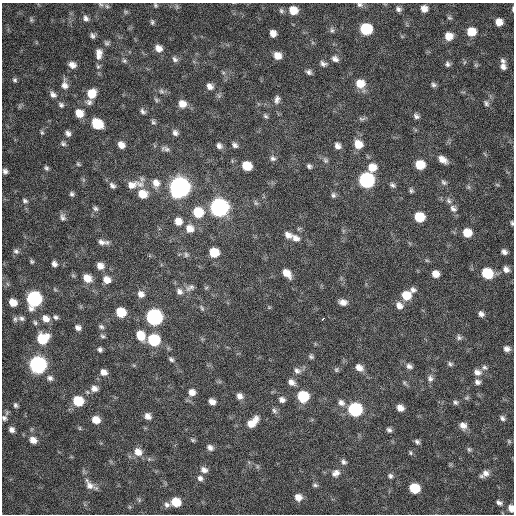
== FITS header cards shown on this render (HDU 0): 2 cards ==
NAXIS1  =                  512 / Axis length
NAXIS2  =                  512 / Axis length

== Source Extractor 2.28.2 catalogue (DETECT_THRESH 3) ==
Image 512 x 512 px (HDU 0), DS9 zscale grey, 1 PNG px = 1 image px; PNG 516 x 516 px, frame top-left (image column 1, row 512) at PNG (2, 3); no overlay
Background 286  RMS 18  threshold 53.4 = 3 sigma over >= 5 px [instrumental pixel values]
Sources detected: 208; all 208 listed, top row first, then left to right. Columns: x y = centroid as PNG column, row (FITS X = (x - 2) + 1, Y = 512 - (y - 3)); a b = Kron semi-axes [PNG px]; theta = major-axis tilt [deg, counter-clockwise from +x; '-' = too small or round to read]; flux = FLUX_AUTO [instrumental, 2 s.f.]
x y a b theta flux
101 4 8 5 -19 2900
155 5 6 5 - 1800
360 5 8 6 -2 3300
398 9 8 6 -25 3800
424 9 7 7 - 7900
513 9 6 2 90 1600
293 10 9 8 - 17000
281 11 7 6 - 2600
126 12 6 5 - 1800
86 18 8 6 -57 4100
449 18 7 5 -19 1900
31 20 7 5 -71 2200
152 22 6 4 -73 2200
499 22 6 6 - 11000
366 29 8 8 - 70000
332 30 8 5 -89 2700
471 32 8 8 - 22000
273 33 6 6 - 8300
92 36 7 5 -69 3200
449 36 8 8 - 14000
107 43 7 5 -1 2600
158 48 9 7 -36 8400
99 54 14 8 89 8500
277 56 7 7 - 12000
175 59 8 6 -48 3600
335 59 8 6 -32 5000
124 61 6 5 - 2100
503 61 8 6 -22 3800
323 64 8 6 -24 3700
447 64 7 6 - 3300
72 65 7 6 - 7200
476 65 6 5 - 1900
98 66 6 5 - 2200
503 67 9 8 - 5300
309 72 7 6 - 3400
15 80 6 6 - 2400
360 83 9 8 - 18000
64 85 12 8 -84 7600
433 85 7 6 - 3000
210 86 9 7 -41 6400
161 91 8 6 -17 3500
91 93 9 8 - 20000
53 95 9 7 -50 5200
277 99 10 6 78 4600
156 100 6 5 - 2100
89 102 8 7 - 4200
486 103 8 6 -57 3300
182 104 9 8 - 11000
61 105 8 6 -43 3100
143 111 8 5 -42 3300
79 113 8 7 - 15000
265 116 8 5 -41 2300
416 116 8 6 -36 3400
362 119 9 5 7 2600
153 122 7 5 -46 2400
97 124 9 7 -37 39000
42 132 6 5 - 2000
68 133 8 6 -53 4200
175 133 8 7 - 4500
63 144 7 6 - 2800
358 144 9 8 - 15000
121 145 8 7 - 8600
235 145 7 5 -47 3800
219 146 8 7 - 4300
337 146 8 6 -61 5700
166 149 12 7 -13 4600
273 158 8 7 - 3700
442 159 10 6 -34 9200
325 160 8 6 -64 3200
78 164 6 5 - 1700
420 165 8 7 - 24000
247 166 8 7 - 24000
309 166 6 5 - 2800
372 167 9 9 - 15000
46 168 6 5 - 2500
5 171 6 5 - 3800
366 180 9 8 - 240000
444 182 9 6 -41 3000
156 183 11 9 -67 10000
497 184 6 4 -20 1500
132 185 15 11 11 14000
392 185 8 5 -32 2800
112 186 9 6 -43 4100
179 187 9 9 - 890000
468 187 7 4 -88 1900
411 191 6 5 - 2300
72 194 6 5 - 2700
142 194 10 9 - 19000
333 195 8 6 -89 3100
25 201 8 6 -20 3100
449 201 8 7 - 3800
256 203 8 5 -60 2500
95 208 8 5 -32 2700
219 208 9 8 - 500000
453 209 11 7 -43 5600
198 212 9 9 - 36000
63 217 10 7 -76 4000
419 217 8 7 - 33000
178 221 8 7 - 11000
512 223 5 3 - 1900
299 228 6 4 20 1600
189 229 10 9 - 12000
467 233 8 7 - 20000
288 235 9 7 -38 6800
295 238 11 8 -32 7500
101 242 11 7 -13 5600
16 251 8 6 -25 3200
214 252 8 7 - 29000
504 252 6 5 - 4500
186 255 8 6 -59 3000
32 261 5 5 - 1900
54 264 5 5 - 4400
100 266 8 7 - 8600
506 269 8 7 - 6100
287 273 10 6 -47 13000
487 273 9 7 -28 47000
435 274 6 6 - 10000
87 278 10 8 -38 12000
107 280 8 7 - 10000
190 288 13 7 28 5000
413 290 8 7 - 4100
179 292 10 8 -51 6100
141 294 9 8 - 6800
406 295 9 8 - 23000
34 299 9 8 - 240000
13 302 7 6 - 14000
343 302 8 6 -10 7000
399 306 9 8 - 7400
202 308 8 4 -68 2100
121 312 8 7 - 31000
481 314 7 6 - 4700
55 317 7 6 - 2900
154 317 9 8 - 320000
21 318 7 6 - 3000
46 318 8 7 - 8700
15 319 8 5 -81 2400
323 319 4 3 - 12000
35 323 7 4 -63 2100
101 327 7 6 - 2700
78 328 6 5 - 4700
141 335 10 8 -64 20000
103 336 7 4 -27 2100
459 337 8 7 - 3200
42 339 9 8 - 42000
154 340 8 7 - 74000
100 349 5 5 - 3000
507 349 7 6 - 5200
311 356 6 6 - 2500
171 359 8 5 -40 2900
450 364 7 6 - 2600
38 365 8 8 - 430000
409 366 9 7 -29 4600
484 367 8 6 -41 3100
359 368 9 7 -36 8100
336 370 7 5 90 2000
297 371 10 8 -26 5200
104 372 8 7 - 7000
477 372 10 8 -11 6900
50 378 8 7 - 4400
430 378 9 7 -67 4300
291 382 9 6 -33 6100
477 382 8 6 -7 4200
404 383 6 5 - 2000
94 388 9 8 - 6800
192 392 8 8 - 7900
240 396 7 6 - 6400
303 396 8 8 - 54000
467 398 7 6 - 2200
282 400 7 7 - 4900
78 401 8 7 - 42000
212 402 7 5 -29 7300
455 402 7 6 - 2900
341 403 10 8 -33 5700
16 405 6 5 - 2700
400 408 6 5 - 8400
355 409 8 8 - 160000
274 411 8 6 -56 3400
148 416 7 6 - 6500
4 418 8 7 - 4000
502 418 7 5 -44 3300
96 420 7 6 - 15000
252 422 14 7 44 16000
463 426 9 8 - 7200
80 428 6 4 -89 1400
12 430 7 6 - 5400
389 430 7 6 - 3100
33 440 9 7 -26 9100
193 440 6 5 - 1800
509 441 6 5 - 1800
417 442 6 5 - 3000
210 447 8 6 -37 4900
469 449 7 5 -62 2200
138 452 10 9 - 11000
410 453 6 4 -51 1700
344 462 8 6 -46 3500
204 470 9 7 -22 5800
336 473 11 9 31 7200
486 473 10 8 39 7000
390 476 7 6 - 3000
200 478 8 6 -45 4300
90 485 17 8 -41 8700
315 485 8 5 -10 2400
414 488 8 7 - 41000
298 497 7 7 - 9400
176 502 7 7 - 26000
499 503 8 5 -29 3500
167 505 8 7 - 4100
511 508 7 5 -77 9400
At the frame edge (FLAGS 8, measured only in part): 6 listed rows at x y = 101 4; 360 5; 513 9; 512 223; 4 418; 511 508